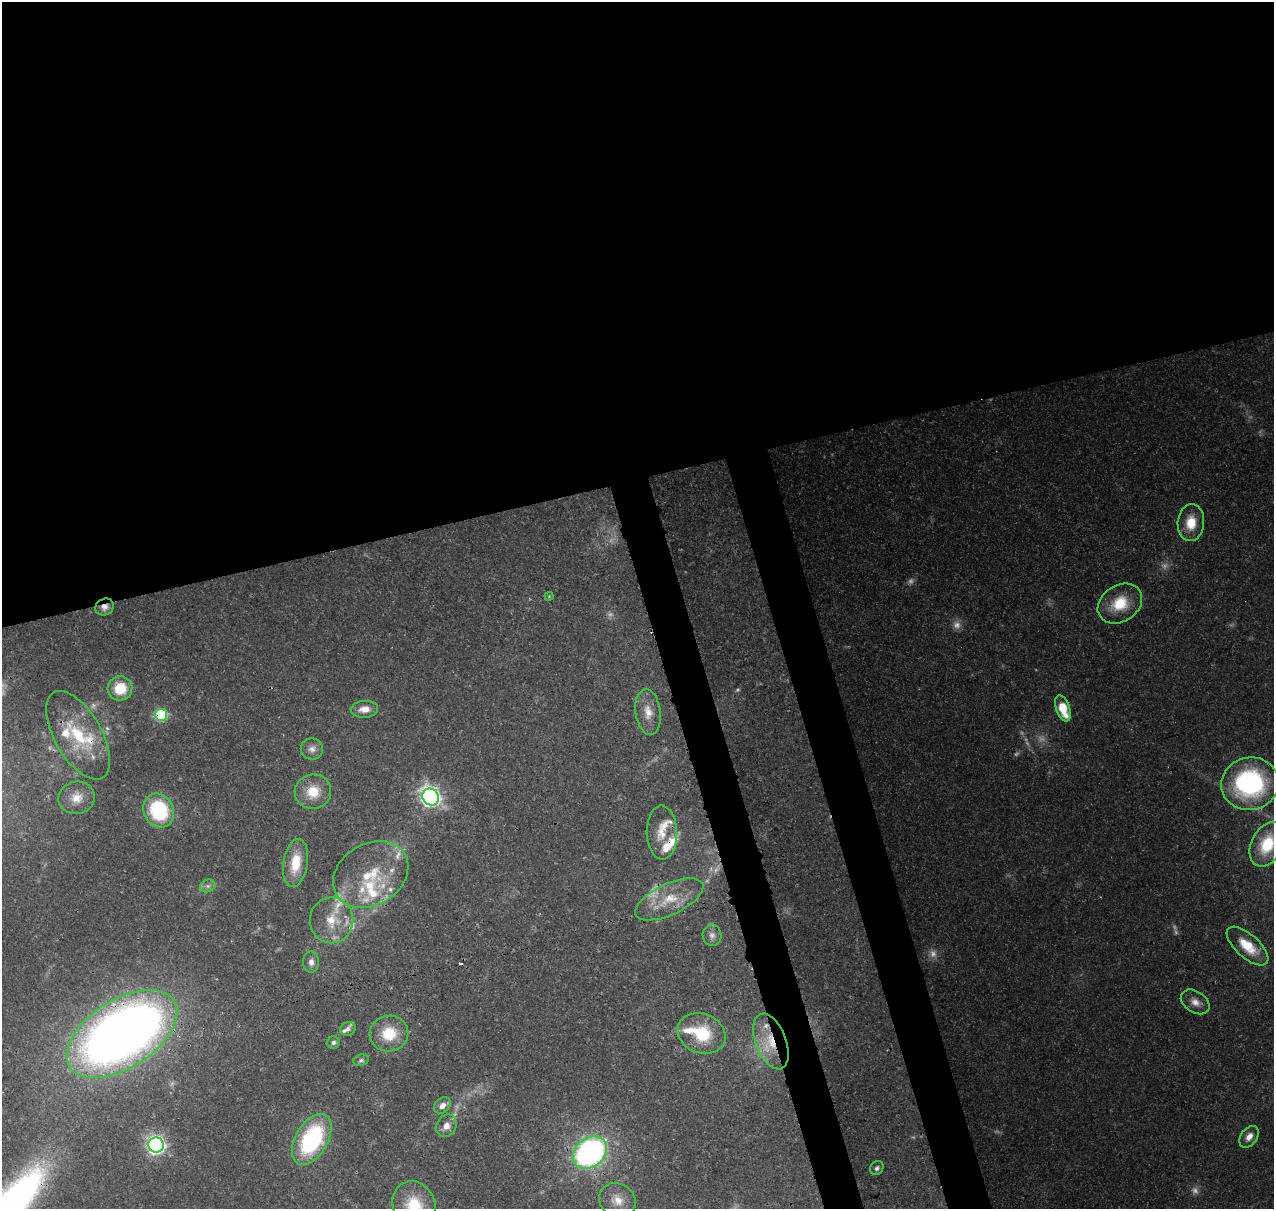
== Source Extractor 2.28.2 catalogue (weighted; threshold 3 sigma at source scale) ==
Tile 2 of 4 x 4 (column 2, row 1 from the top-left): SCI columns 1391-2662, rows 3751-4957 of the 5318 x 5038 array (HDU 1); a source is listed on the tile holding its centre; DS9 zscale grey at full resolution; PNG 1276 x 1211 px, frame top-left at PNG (2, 2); each listed source drawn as its Kron ellipse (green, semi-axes under 4 px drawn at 4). Shown black and unused: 44% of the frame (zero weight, under 3 of 4 exposures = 8% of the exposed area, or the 3 px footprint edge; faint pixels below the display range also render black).
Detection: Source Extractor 2.28.2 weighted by HDU 2 'WHT'; one run over the whole footprint, this tile lists its part. Background 0.067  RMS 0.003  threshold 0.0137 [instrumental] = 3 sigma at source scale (4.5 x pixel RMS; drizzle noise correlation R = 1.50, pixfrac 1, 0.0396/0.0396 arcsec/px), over >= 5 px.
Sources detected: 82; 21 too faint to see at this stretch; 2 cosmic-ray / hot-pixel residue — neither listed nor drawn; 16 inside a brighter listed object's ellipse — not listed separately; the other 43 listed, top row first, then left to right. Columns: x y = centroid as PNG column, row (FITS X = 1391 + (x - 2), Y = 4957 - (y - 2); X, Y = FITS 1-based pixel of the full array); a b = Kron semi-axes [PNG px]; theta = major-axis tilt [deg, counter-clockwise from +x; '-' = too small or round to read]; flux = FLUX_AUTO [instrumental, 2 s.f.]
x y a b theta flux
1191 523 18 13 85 7.7
549 596 4 4 - 0.33
1120 604 24 18 33 10
104 607 9 8 - 1.9
120 688 12 12 - 8.8
1063 708 13 7 -70 9.7
364 709 14 8 3 3.5
648 712 23 12 -82 5.1
161 715 6 6 - 37
78 735 49 23 -60 18
312 749 11 10 - 2
1250 784 29 26 11 51
313 792 18 17 - 7.6
431 797 9 8 - 140
76 798 18 16 11 5.1
159 810 17 15 -64 26
662 833 27 15 -89 6.3
1267 844 23 15 63 13
295 863 24 12 81 9.4
371 874 40 30 32 20
208 886 8 6 21 1.1
669 899 37 15 25 11
332 920 23 22 - 9.5
712 935 11 9 -88 1.7
1248 946 26 11 -42 8.1
311 962 10 8 90 1.8
1195 1002 16 10 -34 3
348 1029 8 6 17 1.1
702 1033 25 19 -21 14
122 1034 62 34 33 350
389 1034 19 18 - 10
771 1041 29 15 -69 12
333 1042 6 6 - 0.95
361 1060 7 5 18 0.78
442 1106 9 7 41 2.2
446 1126 12 9 59 2.6
1249 1137 12 8 52 2.7
312 1139 28 16 60 41
156 1145 7 7 - 120
590 1153 18 14 39 93
877 1168 7 6 - 0.89
617 1200 19 16 -33 5.4
414 1205 25 21 -63 13
Overlapping masked pixels (flux is a lower limit): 6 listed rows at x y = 104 607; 161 715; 78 735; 669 899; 122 1034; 771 1041
Isophote crosses this tile's border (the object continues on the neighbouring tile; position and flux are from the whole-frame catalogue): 2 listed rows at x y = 1267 844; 414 1205